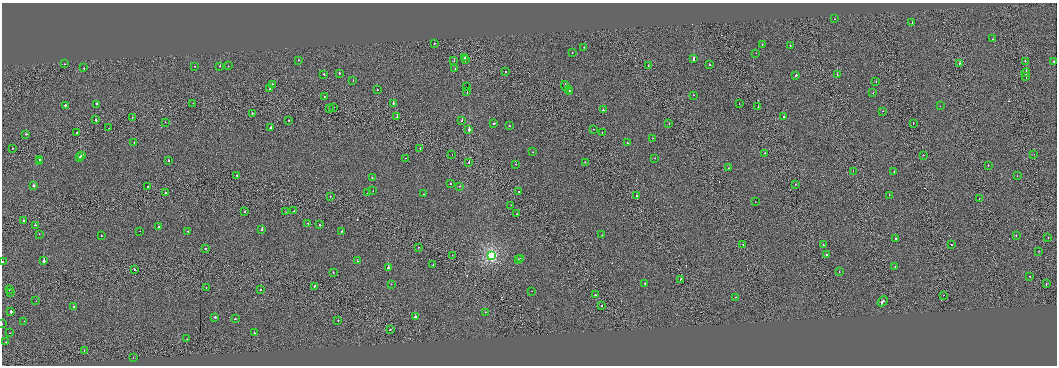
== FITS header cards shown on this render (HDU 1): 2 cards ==
NAXIS1  =                 2110
NAXIS2  =                  727

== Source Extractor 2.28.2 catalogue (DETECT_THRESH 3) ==
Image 2110 x 727 px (HDU 1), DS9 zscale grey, zoomed out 1/2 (1 PNG px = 2 x 2 image px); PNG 1059 x 368 px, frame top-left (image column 2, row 726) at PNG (2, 3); each listed source drawn as its Kron ellipse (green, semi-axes under 4 px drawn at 4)
Background 0.00132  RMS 0.11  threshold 0.336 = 3 sigma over >= 5 px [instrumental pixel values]
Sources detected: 210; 20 cannot appear on this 1/2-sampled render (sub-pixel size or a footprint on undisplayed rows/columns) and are neither listed nor drawn; the other 190 listed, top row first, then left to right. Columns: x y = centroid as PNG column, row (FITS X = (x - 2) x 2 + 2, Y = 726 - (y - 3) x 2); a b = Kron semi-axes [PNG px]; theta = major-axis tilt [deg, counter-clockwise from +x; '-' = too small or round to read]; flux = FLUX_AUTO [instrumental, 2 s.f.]
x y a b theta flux
834 19 2 2 - 40
912 22 2 2 - 53
992 39 2 2 - 43
434 43 2 1 - 66
762 44 2 2 - 23
790 45 2 2 - 28
584 47 2 2 - 32
572 52 2 2 - 34
756 53 2 1 - 20
465 58 2 2 - 72
693 58 3 2 - 190
298 60 2 2 - 29
465 60 2 2 - 150
454 61 2 1 - 42
1025 61 2 1 - 53
1054 61 2 2 - 29
960 63 2 2 - 91
64 64 2 1 - 46
648 65 2 2 - 33
709 65 2 2 - 40
195 66 2 1 - 43
220 66 2 2 - 82
228 66 2 2 - 55
84 68 2 1 - 73
455 69 2 1 - 18
505 71 2 1 - 88
339 73 2 2 - 180
1026 73 4 2 - 370
324 74 2 2 - 69
796 75 2 2 - 89
837 75 2 1 - 46
1026 77 3 1 - 180
353 80 2 1 - 130
876 82 2 2 - 21
272 84 2 2 - 70
565 86 5 2 - 300
466 87 4 1 - 1300
270 89 2 1 - 48
377 90 2 2 - 39
568 90 3 2 - 410
570 91 2 1 - 180
467 92 2 1 - 18000
873 93 2 1 - 28
693 95 2 2 - 32
324 96 2 2 - 59
193 103 2 1 - 23
393 103 2 2 - 220
739 103 2 1 - 35
97 104 2 2 - 83
65 105 2 2 - 190
940 106 2 2 - 8.7
333 107 2 2 - 39
758 107 2 1 - 37
329 108 2 1 - 140
603 110 2 2 - 100
882 111 2 1 - 25
252 113 2 1 - 240
132 117 2 1 - 37
397 117 2 2 - 270
784 117 2 2 - 92
96 120 2 2 - 130
288 120 2 1 - 35
462 121 2 2 - 170
165 122 2 1 - 47
494 123 2 2 - 120
669 123 2 1 - 31
913 123 2 1 - 48
509 126 2 2 - 63
109 128 2 1 - 50
271 128 2 2 - 250
594 129 2 1 - 28
469 130 2 2 - 360
77 133 2 1 - 92
602 133 2 1 - 23
26 134 2 2 - 99
653 138 2 2 - 23
134 143 2 2 - 45
627 143 2 2 - 30
420 148 2 1 - 28
12 149 2 1 - 69
533 152 2 1 - 57
765 153 2 2 - 69
1034 154 2 1 - 24
81 155 3 2 - 250
452 155 2 1 - 45
923 155 2 1 - 22
80 157 2 2 - 120
405 158 2 1 - 28
655 158 2 2 - 51
40 160 2 2 - 140
169 161 2 2 - 84
40 162 2 1 - 170
585 162 2 1 - 30
469 163 2 1 - 310
516 164 2 2 - 44
988 166 2 1 - 24
728 168 2 2 - 41
853 171 2 1 - 30
894 172 2 2 - 60
237 175 2 1 - 87
1017 176 2 1 - 39
372 177 2 2 - 41
450 184 2 2 - 96
795 184 2 1 - 28
33 186 2 2 - 240
148 186 2 2 - 110
460 186 2 2 - 87
373 191 2 2 - 37
519 191 2 1 - 69
165 193 2 1 - 160
367 193 2 2 - 38
424 194 2 1 - 18
889 195 2 2 - 53
330 196 2 1 - 52
636 196 2 2 - 58
979 199 2 1 - 37
755 202 2 1 - 23
511 205 2 1 - 32
294 211 2 1 - 17
244 212 2 2 - 67
286 212 2 1 - 25
517 214 2 2 - 17
23 221 2 2 - 75
308 223 2 1 - 160
35 225 2 2 - 130
320 225 2 2 - 140
158 227 2 2 - 130
262 229 2 2 - 300
140 231 2 1 - 37
188 231 2 2 - 72
341 231 2 2 - 85
39 234 2 2 - 66
602 235 2 2 - 61
1016 235 2 2 - 86
101 236 2 2 - 27
895 238 2 2 - 82
1048 238 2 2 - 83
743 244 2 1 - 51
951 244 2 2 - 86
823 245 2 2 - 62
418 247 2 1 - 33
205 248 2 2 - 68
1039 251 2 1 - 31
452 255 2 1 - 28
492 255 4 4 - 3700
826 255 2 2 - 39
520 258 2 1 - 27
518 259 2 2 - 64
44 261 2 2 - 1200
357 261 2 2 - 68
3 262 2 2 - 40
433 265 2 1 - 26
895 267 2 1 - 55
388 268 2 2 - 680
135 269 3 2 - 110
839 271 2 1 - 68
333 272 2 2 - 65
1030 276 2 2 - 65
681 279 2 1 - 100
391 284 2 2 - 44
645 284 3 2 - 96
1046 284 2 1 - 95
314 286 3 2 - 91
206 287 2 2 - 37
9 289 2 1 - 56
261 289 2 1 - 54
532 291 2 1 - 19
11 293 2 1 - 52
595 295 2 2 - 160
944 295 2 1 - 48
736 297 2 2 - 44
36 301 2 1 - 22
883 301 5 2 - 370
602 305 2 1 - 470
74 307 2 2 - 100
11 311 3 2 - 340
485 312 2 1 - 29
215 317 3 2 - 140
415 317 2 2 - 820
235 319 2 2 - 95
24 321 2 1 - 26
338 321 2 2 - 94
2 324 2 1 - 6.8
390 330 2 2 - 68
10 333 2 1 - 30
254 333 2 2 - 31
187 339 2 2 - 45
6 342 2 2 - 60
84 351 2 1 - 47
133 357 2 2 - 37
At the frame edge (FLAGS 8, measured only in part): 2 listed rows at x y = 3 262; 2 324
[20 sub-pixel or undisplayed-footprint detections neither listed nor drawn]